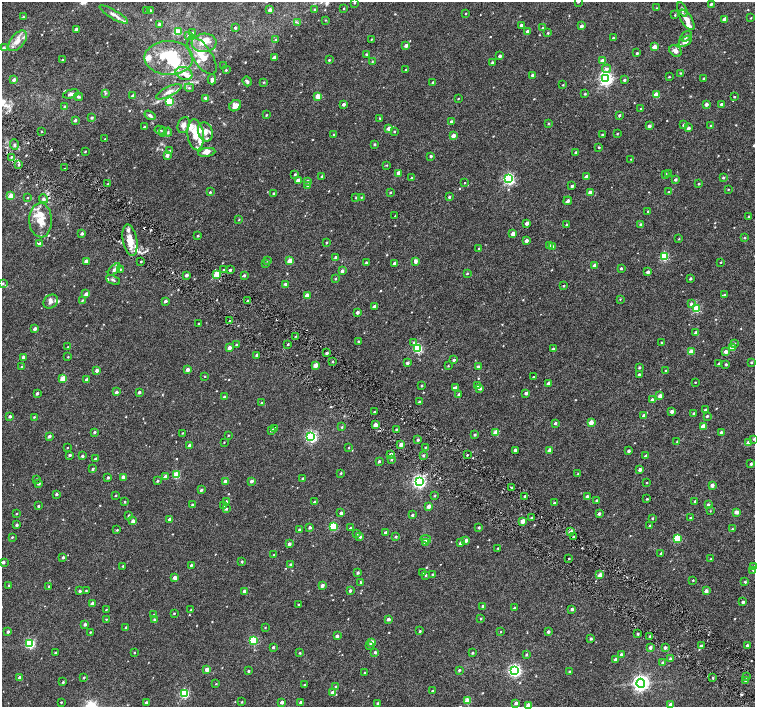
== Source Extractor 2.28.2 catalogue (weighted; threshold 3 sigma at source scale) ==
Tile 6 of 4 x 4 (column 2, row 2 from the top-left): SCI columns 1506-3010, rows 3000-4409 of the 6026 x 6065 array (HDU 1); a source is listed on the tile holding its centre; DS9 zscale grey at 2 x 2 block average (1 PNG px = mean of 2 x 2 image px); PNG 757 x 709 px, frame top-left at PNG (2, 2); each listed source drawn as its Kron ellipse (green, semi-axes under 4 px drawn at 4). Shown black and unused: <1% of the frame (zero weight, under 4 of 8 exposures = <1% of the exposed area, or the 3 px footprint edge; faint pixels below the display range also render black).
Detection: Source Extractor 2.28.2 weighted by HDU 2 'WHT'; one run over the whole footprint, this tile lists its part. Background -1.36e-04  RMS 0.0012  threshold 0.00495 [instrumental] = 3 sigma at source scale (4.09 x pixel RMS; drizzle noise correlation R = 1.36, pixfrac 0.8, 0.0396/0.0396 arcsec/px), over >= 5 px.
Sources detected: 616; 7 cosmic-ray / hot-pixel residue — neither listed nor drawn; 1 coinciding with a brighter row at this scale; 25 inside a brighter listed object's ellipse — not listed separately; of the other 583, all 500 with FLUX_AUTO >= 0.151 (the completeness limit of this list) listed and drawn (83 fainter detections not listed), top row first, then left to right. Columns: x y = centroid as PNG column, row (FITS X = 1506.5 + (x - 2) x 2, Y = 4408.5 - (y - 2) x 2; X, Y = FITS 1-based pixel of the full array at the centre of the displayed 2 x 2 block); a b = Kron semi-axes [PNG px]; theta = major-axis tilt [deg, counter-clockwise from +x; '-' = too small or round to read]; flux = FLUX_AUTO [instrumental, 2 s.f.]
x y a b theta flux
578 2 2 2 - 0.2
355 3 2 2 - 0.17
711 4 3 2 - 0.44
344 8 2 2 - 0.19
656 8 3 2 - 0.16
314 9 3 2 - 0.2
682 9 8 4 -63 0.62
270 10 3 3 - 1.2
147 11 3 2 - 0.27
150 11 3 2 - 0.98
466 13 2 2 - 0.17
114 14 16 4 -31 1.4
675 15 3 2 - 0.23
23 17 3 2 - 0.21
751 18 2 2 - 0.16
725 19 4 3 - 1.8
325 20 3 3 - 0.17
687 20 11 5 -58 1.9
298 23 3 2 - 0.22
159 24 3 2 - 0.44
521 25 2 2 - 0.8
581 26 3 2 - 0.92
235 27 2 2 - 0.48
543 28 3 2 - 0.37
76 29 2 2 - 1.3
527 31 3 2 - 0.46
178 32 3 3 - 4.7
192 33 3 3 - 0.29
548 33 2 2 - 0.25
188 35 3 3 - 0.27
686 36 6 4 29 0.7
613 38 2 2 - 0.33
371 39 2 2 - 0.17
275 40 4 3 - 0.33
18 41 12 6 50 2.2
685 41 7 4 34 1.3
204 43 12 9 4 2.5
406 45 3 2 - 1.1
3 47 4 3 - 0.37
654 47 3 2 - 3.2
675 51 7 5 -41 1.2
637 53 2 2 - 0.38
366 54 2 2 - 0.26
202 56 22 9 -56 3.9
500 56 2 2 - 0.59
169 58 24 17 -1 11
274 58 3 2 - 1.6
63 59 2 2 - 0.19
329 60 2 2 - 0.25
372 61 3 2 - 0.16
602 61 3 3 - 1.2
492 62 2 2 - 0.42
224 66 3 2 - 0.24
606 69 4 4 - 0.85
226 70 3 3 - 0.21
406 70 2 2 - 0.43
184 73 8 6 -23 1.5
680 73 3 2 - 0.19
532 75 4 3 - 0.69
669 77 2 2 - 0.17
703 78 2 2 - 0.21
212 79 5 3 - 0.86
606 79 4 4 - 67
14 80 3 2 - 1
624 80 2 2 - 0.41
247 81 5 3 - 0.51
264 82 3 2 - 0.22
433 82 3 2 - 0.32
563 85 2 2 - 0.21
189 88 4 3 - 0.28
169 92 14 5 26 1.5
105 93 4 3 - 0.28
71 94 8 3 15 0.69
585 94 2 2 - 0.31
656 95 3 2 - 4.7
133 96 2 2 - 1
318 96 3 3 - 3.9
78 97 4 3 - 0.48
734 97 3 2 - 0.25
206 98 3 3 - 0.52
458 98 2 2 - 0.16
170 102 3 3 - 13
344 104 3 2 - 0.85
706 104 3 2 - 1.1
722 104 2 2 - 0.72
235 106 6 5 - 1.7
64 107 3 2 - 0.29
641 109 2 2 - 0.4
150 115 6 3 -33 0.53
266 115 2 2 - 0.22
619 115 3 2 - 0.32
92 118 3 2 - 0.4
380 118 2 2 - 0.21
75 120 3 2 - 0.57
451 122 3 2 - 0.81
549 123 3 2 - 0.2
184 125 8 5 69 1.2
684 125 3 3 - 0.46
649 126 2 2 - 0.97
711 126 2 2 - 0.16
144 127 2 2 - 0.33
389 128 3 2 - 1.9
688 128 3 2 - 0.87
160 130 5 2 - 0.27
42 131 2 2 - 0.16
394 131 2 2 - 0.23
163 132 4 3 - 0.37
168 132 4 2 - 0.24
205 132 10 7 -72 1.6
617 133 3 2 - 0.19
602 134 2 2 - 0.23
196 135 15 8 -83 4.4
334 135 3 2 - 0.23
453 136 3 2 - 2
105 139 2 2 - 0.2
374 144 3 2 - 0.35
14 145 5 3 - 0.32
599 147 3 2 - 0.26
85 151 2 2 - 0.21
170 151 3 3 - 0.25
207 152 8 4 9 1.2
576 152 2 2 - 0.54
167 155 3 3 - 1.1
431 156 2 2 - 0.5
11 157 3 2 - 0.26
631 159 2 2 - 0.15
19 164 3 2 - 0.27
387 165 3 3 - 0.19
65 168 2 2 - 0.36
399 173 3 3 - 1.6
668 173 3 3 - 0.17
295 174 3 2 - 0.36
665 174 3 3 - 0.3
322 176 3 2 - 0.35
586 177 3 2 - 1.6
723 177 2 2 - 0.41
411 178 2 2 - 0.25
509 179 4 3 - 39
675 179 2 2 - 0.6
298 180 3 2 - 1.9
308 181 3 3 - 0.53
465 183 2 2 - 0.15
108 184 4 2 - 0.29
699 184 2 2 - 0.26
308 186 3 2 - 0.69
572 186 2 2 - 0.58
728 189 2 2 - 0.19
210 192 2 2 - 0.27
390 192 3 2 - 0.24
590 192 3 2 - 2.2
669 192 2 2 - 0.21
273 193 2 2 - 0.26
10 196 3 2 - 3.5
361 197 2 2 - 0.15
449 197 3 2 - 0.39
28 198 2 2 - 0.2
356 198 2 2 - 0.21
44 199 5 4 - 0.51
568 201 4 2 - 0.95
648 211 2 2 - 0.34
395 216 3 2 - 0.17
749 217 3 2 - 0.28
41 220 17 11 -88 4.2
239 220 3 2 - 0.19
527 223 3 2 - 1.3
566 224 3 2 - 0.24
641 224 3 3 - 0.4
82 233 2 2 - 0.59
513 234 3 2 - 1.8
198 236 2 2 - 0.3
744 238 2 2 - 0.24
679 239 3 2 - 0.17
130 240 16 7 -80 3.5
526 241 2 2 - 1
326 242 2 2 - 0.26
39 244 3 3 - 0.95
549 246 3 2 - 1.6
553 247 3 2 - 0.95
479 249 2 2 - 0.26
664 256 3 3 - 15
336 257 2 2 - 0.78
86 261 3 2 - 1.9
141 261 3 2 - 0.21
268 261 3 2 - 0.19
290 261 3 2 - 4.1
415 261 4 2 - 1.2
366 262 2 2 - 0.34
721 262 2 2 - 0.17
266 263 3 2 - 0.22
394 263 2 2 - 0.81
595 265 3 2 - 2.2
621 268 3 2 - 0.33
120 269 3 2 - 0.26
223 269 2 2 - 0.74
114 270 8 4 44 0.63
230 270 2 2 - 0.49
342 271 3 2 - 0.94
648 272 3 2 - 0.92
467 273 3 2 - 0.24
217 274 3 2 - 5.9
186 275 2 2 - 1.1
244 275 3 3 - 0.37
690 278 3 2 - 0.44
335 279 3 3 - 0.21
113 280 7 3 -24 0.45
3 283 3 2 - 0.2
285 284 3 2 - 0.55
564 286 2 2 - 0.29
86 294 2 2 - 1.4
724 295 4 3 - 0.33
307 296 3 2 - 2.8
620 299 3 3 - 0.18
82 300 3 3 - 0.21
248 300 2 2 - 0.16
165 301 2 2 - 0.8
51 302 8 6 40 0.99
691 304 3 3 - 0.62
374 307 2 2 - 1.2
696 309 3 3 - 10
357 312 2 2 - 0.78
230 321 2 2 - 0.36
198 324 2 2 - 0.17
35 329 3 2 - 0.86
696 333 3 2 - 0.83
295 336 2 2 - 0.15
358 342 2 2 - 0.26
414 342 4 3 - 0.34
661 343 2 2 - 0.19
735 343 3 3 - 0.23
288 344 2 2 - 0.24
236 345 3 2 - 0.37
68 347 2 2 - 0.38
229 348 2 2 - 1.6
418 348 3 3 - 19
732 348 3 2 - 3.3
553 349 3 2 - 0.42
691 352 3 2 - 3.3
726 352 3 2 - 1.5
327 353 2 2 - 0.55
257 355 2 2 - 1.1
23 357 3 2 - 0.76
68 357 2 2 - 0.19
454 360 3 2 - 0.46
332 362 2 2 - 0.23
751 362 2 2 - 0.3
407 363 2 2 - 0.78
719 364 2 2 - 0.77
726 364 2 2 - 0.43
316 365 3 2 - 2.8
448 366 2 2 - 0.19
21 367 2 2 - 0.28
478 367 3 2 - 0.66
639 368 3 3 - 0.26
188 369 3 2 - 1.3
97 370 2 2 - 1.1
666 371 2 2 - 0.19
639 374 2 2 - 0.54
205 376 2 2 - 0.16
533 377 2 2 - 0.24
63 379 3 2 - 5.4
86 380 3 2 - 0.81
695 382 2 2 - 0.15
548 384 3 2 - 1.6
478 385 3 3 - 0.32
422 386 3 2 - 0.29
456 388 3 2 - 1.5
480 388 3 3 - 0.78
116 392 3 2 - 0.88
139 392 2 2 - 0.53
37 393 3 2 - 0.51
526 393 2 2 - 1
459 394 3 2 - 0.63
660 396 3 2 - 2.2
224 397 3 3 - 0.36
652 400 2 2 - 0.86
419 402 3 2 - 0.39
262 403 2 2 - 0.36
705 410 3 3 - 0.45
672 411 2 2 - 1.3
374 412 3 2 - 0.23
694 413 3 2 - 0.33
10 416 2 2 - 0.58
644 416 2 2 - 1.1
707 416 3 2 - 0.36
34 417 2 2 - 0.22
591 422 3 2 - 2.6
555 423 3 2 - 0.59
375 425 2 2 - 2.9
703 426 3 2 - 3.4
342 427 3 2 - 0.27
275 429 3 2 - 0.75
396 429 2 2 - 0.26
271 430 3 3 - 0.57
95 432 3 2 - 0.43
496 432 3 2 - 4.7
721 432 3 2 - 0.4
182 433 2 2 - 0.17
228 435 2 2 - 0.2
475 435 2 2 - 0.37
49 436 3 2 - 0.87
311 437 3 3 - 42
754 439 2 2 - 0.2
418 440 2 2 - 0.46
677 441 3 2 - 0.19
224 442 2 2 - 0.16
748 443 3 2 - 2
401 444 2 2 - 1.8
189 445 2 2 - 1.1
425 447 2 2 - 0.18
67 448 2 2 - 0.18
349 448 2 2 - 0.17
515 450 2 2 - 0.65
550 450 3 2 - 1.9
629 451 2 2 - 0.61
391 454 3 2 - 0.87
70 455 3 2 - 0.56
467 455 2 2 - 0.21
82 456 2 2 - 0.48
423 456 3 2 - 0.42
646 456 2 2 - 1.1
95 459 2 2 - 0.71
391 460 3 2 - 0.27
379 461 3 2 - 0.38
751 464 2 2 - 0.5
93 469 2 2 - 0.38
640 470 2 2 - 1.2
341 473 3 2 - 0.27
578 474 3 2 - 0.2
176 475 3 3 - 7.4
123 477 2 2 - 1.4
165 477 3 2 - 2
108 478 2 2 - 0.4
36 479 2 2 - 0.28
302 479 3 2 - 0.37
157 481 3 2 - 0.33
225 481 3 2 - 1.2
251 481 3 2 - 0.91
419 482 4 4 - 56
39 483 3 2 - 0.6
647 483 2 2 - 0.16
712 485 3 2 - 1.4
512 487 3 2 - 0.23
201 490 2 2 - 0.52
56 494 2 2 - 0.49
116 495 2 2 - 0.22
435 496 3 2 - 0.19
525 496 2 2 - 0.62
587 497 3 2 - 1.1
647 499 2 2 - 0.24
226 501 3 2 - 0.43
597 501 2 2 - 0.41
695 501 2 2 - 0.27
125 502 2 2 - 0.29
314 502 3 2 - 0.28
554 503 3 2 - 0.29
192 505 2 2 - 0.43
224 505 2 2 - 0.18
708 505 3 2 - 0.78
38 506 2 2 - 0.38
429 506 3 2 - 1.9
226 509 3 3 - 0.36
710 511 3 2 - 0.18
736 512 3 3 - 1.7
341 513 2 2 - 0.79
16 514 2 2 - 0.2
599 514 2 2 - 0.66
128 515 3 2 - 0.21
412 515 2 2 - 0.45
531 518 2 2 - 0.22
652 518 2 2 - 0.26
691 518 3 2 - 0.37
170 519 2 2 - 1.2
133 521 3 2 - 1.4
522 521 3 2 - 2.2
17 525 3 3 - 0.44
333 526 3 3 - 12
650 526 2 2 - 0.46
310 527 2 2 - 0.63
479 527 3 2 - 0.32
350 528 2 2 - 0.46
299 529 2 2 - 0.28
732 529 3 2 - 0.23
117 530 3 2 - 0.24
571 532 3 2 - 2.1
386 533 2 2 - 1.7
357 534 3 2 - 0.2
12 537 2 2 - 0.24
360 537 3 2 - 0.65
396 537 3 2 - 0.43
573 537 2 2 - 0.23
677 538 3 3 - 10
426 539 5 3 - 0.84
466 540 2 2 - 0.85
425 543 3 2 - 2.4
460 543 2 2 - 0.82
289 544 2 2 - 1
498 548 2 2 - 0.2
661 553 3 2 - 0.39
274 555 3 2 - 0.35
63 557 2 2 - 0.53
569 558 2 2 - 0.22
711 559 3 2 - 0.27
242 561 3 2 - 0.25
3 562 2 2 - 0.87
290 564 3 2 - 0.33
191 565 3 2 - 0.33
123 566 2 2 - 0.23
754 567 3 3 - 0.57
753 570 2 2 - 0.19
358 573 3 2 - 0.45
422 573 3 3 - 0.3
433 574 2 2 - 0.26
426 575 3 2 - 0.33
600 575 3 2 - 2.6
175 578 2 2 - 1.5
693 580 2 2 - 0.2
361 582 2 2 - 0.51
745 582 2 2 - 0.35
9 585 3 2 - 0.28
49 586 3 2 - 0.3
322 586 3 2 - 1
86 590 2 2 - 0.21
80 591 2 2 - 0.52
244 591 3 2 - 0.94
350 591 3 2 - 0.67
706 591 2 2 - 1.4
743 602 2 2 - 0.74
93 603 3 2 - 1.8
299 605 3 2 - 0.23
483 606 2 2 - 0.38
514 608 3 2 - 0.34
106 609 2 2 - 0.18
572 609 3 2 - 0.74
191 610 3 2 - 0.27
174 613 2 2 - 0.23
154 614 2 2 - 0.24
106 619 3 2 - 0.16
154 619 2 2 - 0.27
388 619 2 2 - 1.1
481 619 2 2 - 0.26
85 624 2 2 - 0.81
265 627 2 2 - 0.17
126 628 2 2 - 0.66
420 631 3 2 - 0.32
8 632 2 2 - 0.56
90 632 2 2 - 0.2
501 632 2 2 - 0.16
548 632 2 2 - 0.64
638 634 3 3 - 0.28
337 636 2 2 - 0.96
650 636 3 3 - 0.36
591 638 3 2 - 0.46
253 640 3 3 - 13
372 642 2 2 - 2.2
30 644 3 3 - 22
369 645 4 3 - 0.25
747 645 2 2 - 0.59
701 646 3 3 - 0.77
273 647 2 2 - 0.38
650 647 2 2 - 0.96
665 647 3 3 - 0.81
375 652 2 2 - 0.48
55 653 2 2 - 0.18
134 653 2 2 - 0.17
300 653 2 2 - 0.27
472 653 3 2 - 0.29
526 654 2 2 - 0.34
621 655 2 2 - 1.2
670 659 3 3 - 0.43
616 660 2 2 - 1.7
662 663 3 3 - 0.49
207 669 2 2 - 2.3
459 670 3 2 - 0.38
515 670 4 4 - 54
248 671 2 2 - 0.41
569 671 2 2 - 0.23
365 673 2 2 - 0.27
84 677 3 2 - 0.34
746 677 3 2 - 0.25
20 678 2 2 - 1.9
713 678 2 2 - 0.3
746 681 3 3 - 0.42
63 682 3 2 - 0.27
641 683 4 4 - 110
216 684 2 2 - 0.18
304 685 2 2 - 0.26
336 686 3 2 - 0.33
433 691 2 2 - 0.52
332 692 3 2 - 1.4
184 693 3 3 - 19
467 701 3 3 - 6.1
61 702 2 2 - 0.22
242 702 2 2 - 0.23
282 702 2 2 - 1
301 702 2 2 - 1.3
147 703 2 2 - 0.98
378 703 2 2 - 0.29
516 703 3 3 - 0.84
671 705 3 2 - 2.5
528 706 3 2 - 4.8
Isophote crosses this tile's border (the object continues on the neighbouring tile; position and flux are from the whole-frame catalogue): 6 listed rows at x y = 578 2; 711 4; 754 439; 754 567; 671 705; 528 706